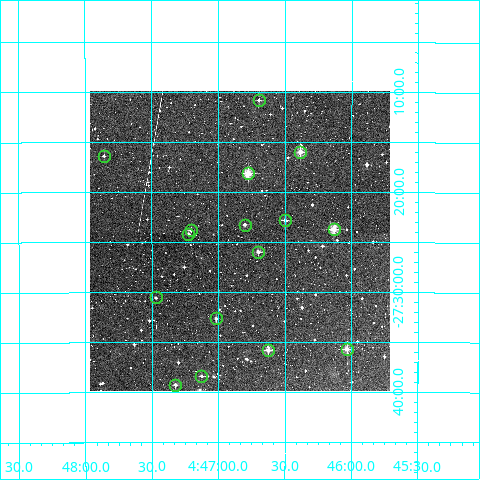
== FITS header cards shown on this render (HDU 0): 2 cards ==
NAXIS1  =                  300
NAXIS2  =                  300

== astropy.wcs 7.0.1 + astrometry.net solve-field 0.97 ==
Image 300 x 300 px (HDU 0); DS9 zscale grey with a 90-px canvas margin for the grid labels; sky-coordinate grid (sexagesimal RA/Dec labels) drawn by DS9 from the SOLVED WCS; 16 Tycho-2 reference stars matched to detected sources circled (green)
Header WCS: RA---TAN/DEC--TAN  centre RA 04:46:50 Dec -27:25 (71.71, -27.41 deg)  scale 6 arcsec/px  FOV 30.0' x 30.0'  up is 0 deg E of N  parity normal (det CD < 0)
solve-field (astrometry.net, Tycho-2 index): VERIFIED the header's WCS against the Tycho-2 star catalogue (verified at 2 index scales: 11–16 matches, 0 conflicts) and refined it, rather than solving blind
Solved WCS: RA---TAN-SIP/DEC--TAN-SIP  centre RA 04:46:50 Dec -27:25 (71.71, -27.41 deg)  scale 6 arcsec/px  FOV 30.0' x 30.0'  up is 0 deg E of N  parity normal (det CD < 0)
The solver's refit moves the header's centre by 1.7 arcsec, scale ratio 1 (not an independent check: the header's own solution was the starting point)
Tycho-2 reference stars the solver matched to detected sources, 16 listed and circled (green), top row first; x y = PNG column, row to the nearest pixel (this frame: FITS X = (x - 90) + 1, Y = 300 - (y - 93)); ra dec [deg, ICRS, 3 dp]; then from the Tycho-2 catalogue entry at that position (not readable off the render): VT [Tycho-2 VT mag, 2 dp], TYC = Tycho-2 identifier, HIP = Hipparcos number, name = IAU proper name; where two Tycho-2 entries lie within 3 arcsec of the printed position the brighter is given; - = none
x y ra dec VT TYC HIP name
259 102 71.674 -27.180 11.59 6468-1378-1 - -
300 154 71.596 -27.266 9.76 6468-824-1 - -
104 158 71.964 -27.273 12.08 6468-920-1 - -
248 175 71.694 -27.302 9.76 6468-344-1 - -
285 222 71.625 -27.380 11.27 6468-422-1 - -
245 227 71.700 -27.388 11.38 6468-1046-1 - -
334 231 71.533 -27.395 9.66 6468-1354-1 22167 -
191 232 71.801 -27.397 11.36 6468-1502-1 - -
188 236 71.806 -27.404 11.53 6468-1408-1 - -
258 254 71.675 -27.433 10.95 6468-1202-1 - -
156 299 71.868 -27.509 12.31 6471-33-1 - -
216 320 71.754 -27.544 11.99 6471-95-1 - -
347 351 71.508 -27.595 10.22 6471-175-1 - -
268 352 71.656 -27.597 10.67 6471-81-1 - -
201 378 71.782 -27.640 12.36 6471-229-1 - -
175 387 71.831 -27.654 11.95 6471-378-1 - -